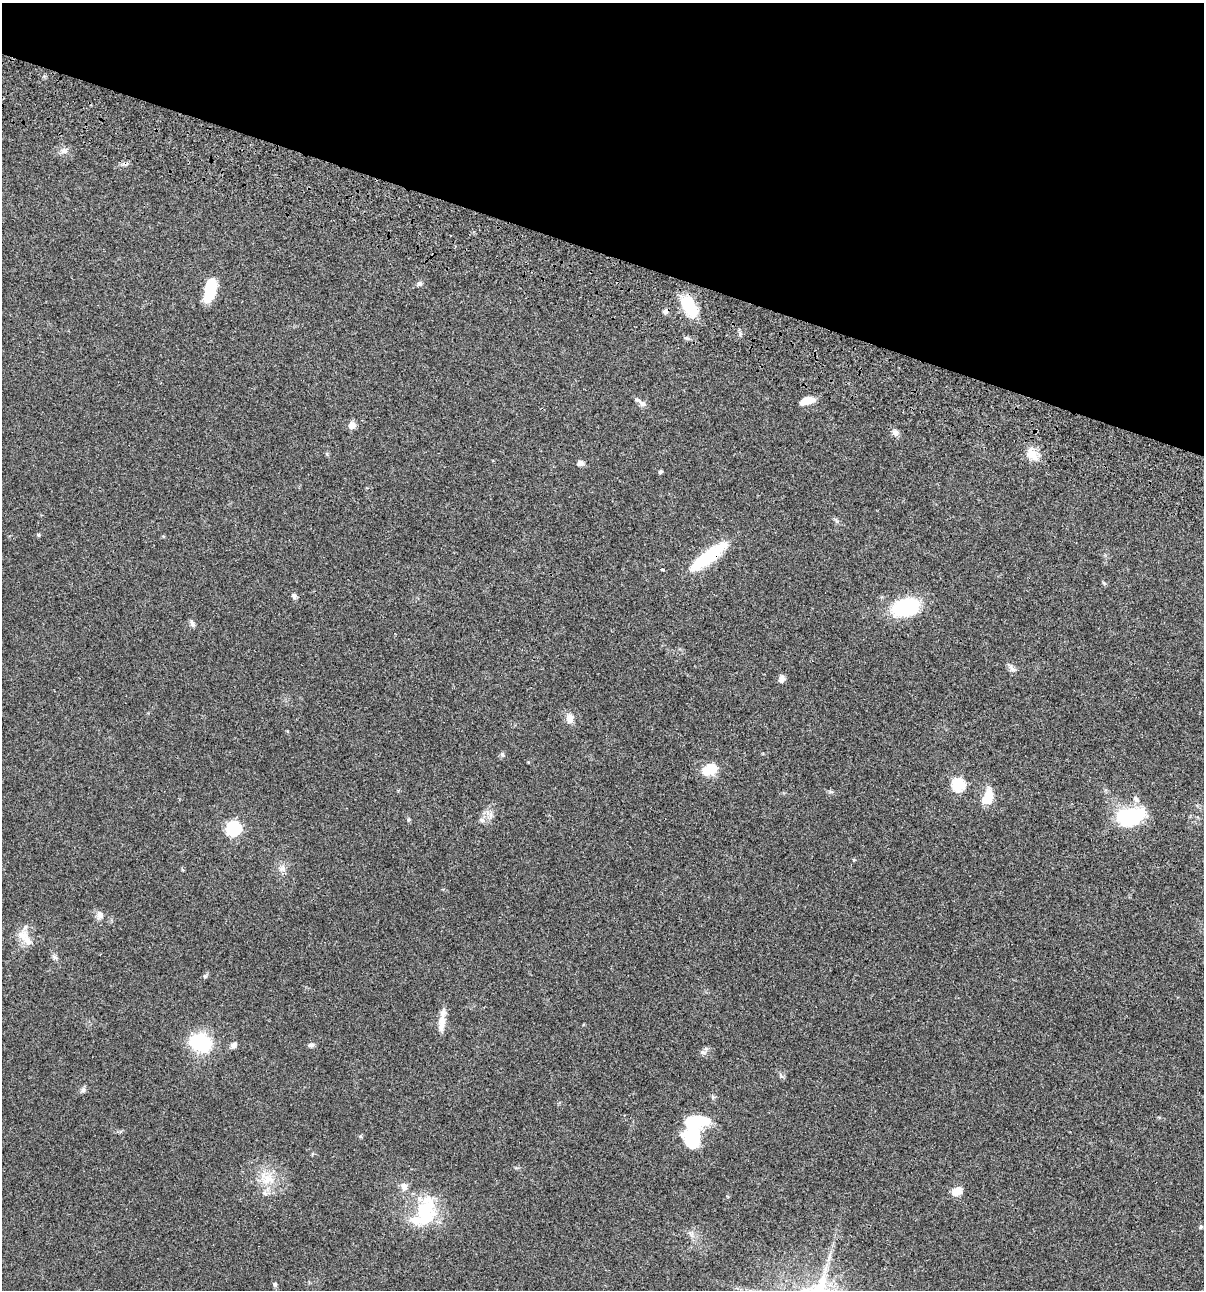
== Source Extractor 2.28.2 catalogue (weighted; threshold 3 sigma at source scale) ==
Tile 2 of 4 x 4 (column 2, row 1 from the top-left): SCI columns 1438-2639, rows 3982-5269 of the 5404 x 5387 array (HDU 1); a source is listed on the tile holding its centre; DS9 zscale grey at full resolution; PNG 1206 x 1292 px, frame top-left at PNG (2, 3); no overlay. Shown black and unused: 20% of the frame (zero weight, under 3 of 4 exposures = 9% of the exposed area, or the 3 px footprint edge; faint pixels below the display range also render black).
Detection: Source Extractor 2.28.2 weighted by HDU 2 'WHT'; one run over the whole footprint, this tile lists its part. Background 0.0476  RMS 0.0054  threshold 0.0241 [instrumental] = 3 sigma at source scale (4.5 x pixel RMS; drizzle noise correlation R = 1.50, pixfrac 1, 0.05/0.05 arcsec/px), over >= 5 px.
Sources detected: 63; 3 inside a brighter object's white glare — not listed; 6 inside a brighter listed object's ellipse — not listed separately; the other 54 listed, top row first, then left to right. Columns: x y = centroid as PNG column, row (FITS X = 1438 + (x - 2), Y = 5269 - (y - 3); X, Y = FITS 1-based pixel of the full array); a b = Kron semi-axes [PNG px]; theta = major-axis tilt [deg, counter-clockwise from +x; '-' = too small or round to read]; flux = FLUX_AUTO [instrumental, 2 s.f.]
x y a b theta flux
64 151 10 8 -7 2.3
419 283 7 6 - 1.2
210 290 23 10 76 21
689 307 19 11 -56 27
665 311 7 6 - 1.5
687 338 6 5 - 1.1
807 401 16 8 14 5.2
641 403 12 6 -42 1.8
352 425 6 6 - 5.2
895 432 11 8 -61 2
1032 454 20 12 -55 6.6
580 463 8 7 - 1.6
660 471 4 3 - 1
837 521 8 5 -71 1.1
38 535 5 5 - 0.59
709 556 45 11 37 29
662 569 3 2 - 0.73
1104 583 6 4 -45 0.65
294 596 7 6 - 1.4
906 607 24 15 15 40
192 624 10 5 -69 1.5
1012 669 14 6 -44 2
781 679 8 6 73 2.3
569 718 12 9 89 3.7
502 754 7 5 -75 1
709 769 19 13 27 9.9
958 785 6 6 - 49
988 797 18 10 75 10
1136 799 11 7 -50 2.3
491 815 10 4 -85 1.7
1131 817 27 16 16 40
482 820 6 5 - 1.2
233 828 7 7 - 84
282 868 10 8 46 2.5
100 915 11 8 -67 2.7
24 935 16 14 -34 6.5
54 957 9 4 -36 1.2
205 976 5 5 - 0.82
441 1026 14 9 83 3.7
200 1043 20 16 -21 33
234 1045 9 6 44 2
311 1045 7 6 - 1.4
703 1052 9 5 -8 1.4
83 1090 8 5 45 1.2
713 1097 6 4 -71 0.75
360 1136 5 4 - 0.7
692 1139 19 15 -49 22
268 1179 22 13 -7 9.5
404 1186 10 8 -79 2.8
957 1191 12 9 24 5.4
265 1193 7 5 -44 1.4
425 1206 38 25 39 24
1201 1227 5 4 - 0.61
275 1284 5 5 - 0.96
Overlapping masked pixels (flux is a lower limit): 1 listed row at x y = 709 556
Unlisted compact peaks at least as high as the median listed source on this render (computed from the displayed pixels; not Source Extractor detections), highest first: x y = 740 334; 408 820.